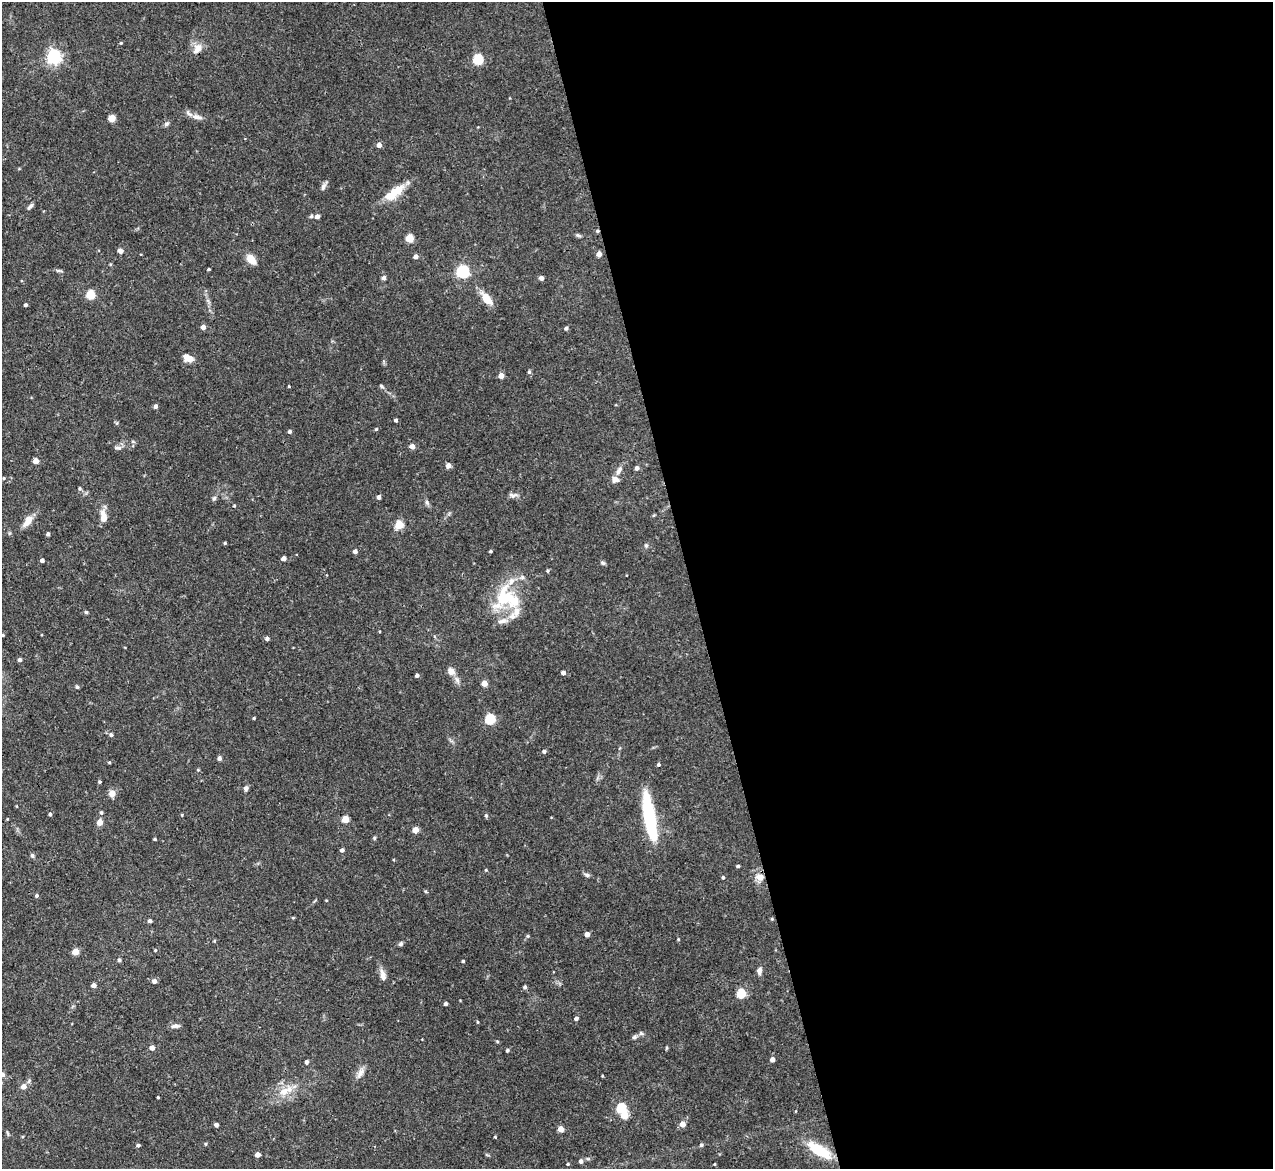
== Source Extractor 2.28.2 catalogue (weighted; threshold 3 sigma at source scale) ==
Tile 8 of 4 x 4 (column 4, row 2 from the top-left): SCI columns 3814-5084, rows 2593-3759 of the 5085 x 5067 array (HDU 1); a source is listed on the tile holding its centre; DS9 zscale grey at full resolution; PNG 1275 x 1171 px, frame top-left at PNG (2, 2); no overlay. Shown black and unused: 46% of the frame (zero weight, under 3 of 4 exposures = <1% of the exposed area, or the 3 px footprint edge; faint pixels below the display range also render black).
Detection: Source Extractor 2.28.2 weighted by HDU 2 'WHT'; one run over the whole footprint, this tile lists its part. Background 0.0807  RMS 0.0035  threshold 0.0159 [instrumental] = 3 sigma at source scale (4.5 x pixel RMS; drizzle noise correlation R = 1.50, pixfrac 1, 0.05/0.05 arcsec/px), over >= 5 px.
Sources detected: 158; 3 inside a brighter object's white glare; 1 cosmic-ray / hot-pixel residue — not listed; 3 inside a brighter listed object's ellipse — not listed separately; the other 151 listed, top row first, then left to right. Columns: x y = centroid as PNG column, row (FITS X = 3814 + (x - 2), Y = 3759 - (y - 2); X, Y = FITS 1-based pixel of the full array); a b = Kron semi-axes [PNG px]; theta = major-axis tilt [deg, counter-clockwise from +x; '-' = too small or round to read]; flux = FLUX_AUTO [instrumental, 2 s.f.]
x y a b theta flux
121 43 4 4 - 0.33
198 49 15 9 50 3
54 57 6 6 - 86
478 59 5 5 - 27
197 117 16 7 -12 2.2
112 118 5 4 - 8.3
167 124 7 5 22 0.74
379 145 4 4 - 2.3
323 187 11 5 65 1.1
394 192 28 11 37 7.3
30 207 11 4 47 0.96
311 216 4 4 - 0.62
317 216 4 4 - 1.4
409 238 5 5 - 12
120 251 6 5 - 1.3
599 254 4 4 - 2.5
416 257 4 4 - 1.8
251 259 8 6 -49 5.6
110 264 4 4 - 0.33
209 269 3 3 - 0.37
59 270 10 4 -11 0.63
463 272 5 5 - 55
384 278 5 4 - 1.1
541 278 4 4 - 1.6
91 295 5 5 - 16
486 299 18 9 -50 4.4
26 305 3 3 - 0.68
203 327 4 4 - 1.9
566 328 4 4 - 0.77
188 358 12 8 -23 2.7
529 372 5 4 - 0.71
501 376 4 4 - 3.2
381 386 7 4 -37 0.54
156 406 4 4 - 1.1
395 420 4 4 - 0.58
376 429 4 4 - 0.41
290 431 4 4 - 0.83
412 446 5 5 - 1.9
118 448 9 5 -5 0.97
36 461 4 4 - 3.6
448 466 4 4 - 2.2
637 468 4 4 - 1.3
619 470 13 6 58 1.7
4 478 4 4 - 0.4
615 480 9 8 - 1.8
80 489 5 5 - 0.55
513 495 12 6 -1 1.3
379 497 4 4 - 1.2
214 498 6 5 - 0.64
427 502 8 5 -63 0.82
234 506 5 3 - 0.28
103 516 15 7 -84 3.5
27 521 15 7 54 3.7
399 525 5 5 - 13
48 534 4 3 - 0.94
225 543 4 3 - 0.38
646 545 6 5 - 0.59
355 551 4 4 - 1.4
490 551 3 3 - 0.47
283 558 4 4 - 2
42 560 4 4 - 1.3
603 563 8 4 -36 0.58
548 571 5 3 - 0.37
522 577 6 5 - 0.78
502 599 37 14 80 13
516 611 14 9 72 2.7
86 612 5 4 - 0.55
3 635 4 3 - 0.42
267 638 4 4 - 0.98
20 660 4 4 - 1
451 671 10 9 - 1.9
563 673 4 4 - 1.3
417 675 4 3 - 0.9
457 680 10 6 -69 1.3
484 683 4 4 - 4
77 687 4 4 - 0.61
254 718 3 3 - 0.4
490 719 5 5 - 25
111 735 6 5 - 0.78
544 751 4 4 - 1
219 758 4 4 - 1.2
109 762 4 3 - 0.37
659 764 4 4 - 0.55
198 770 5 3 - 0.33
100 782 4 4 - 0.51
246 788 6 5 - 0.98
112 793 7 6 - 2.6
101 813 4 4 - 0.54
50 814 4 3 - 0.61
182 815 4 3 - 0.27
486 815 5 4 - 0.57
649 817 51 10 -80 27
345 819 5 4 - 7.1
99 822 4 4 - 4.3
415 830 5 4 - 4.1
374 838 5 5 - 0.44
155 839 4 3 - 0.4
342 850 4 4 - 0.88
32 855 6 5 - 0.73
738 866 3 3 - 0.58
486 870 4 4 - 0.35
587 875 7 5 -22 0.76
723 877 4 3 - 0.49
760 877 10 8 -12 2.7
37 895 4 4 - 0.63
326 900 4 3 - 0.27
772 919 4 3 - 0.34
150 921 4 4 - 0.95
587 934 4 4 - 2.3
528 936 5 4 - 0.44
678 939 5 3 - 0.31
401 944 5 5 - 0.7
155 950 4 4 - 0.33
75 952 4 4 - 6.3
119 960 5 4 - 0.68
463 961 3 3 - 0.49
759 971 8 6 82 1.5
383 975 16 7 -76 2.1
154 981 5 4 - 1.5
94 985 4 4 - 1.5
525 987 5 4 - 0.78
741 994 5 5 - 18
446 1004 4 3 - 0.89
576 1018 4 4 - 1.1
478 1022 5 3 - 0.32
175 1026 12 5 3 1.2
634 1037 7 5 18 0.83
497 1041 5 3 - 0.37
152 1048 4 4 - 2.4
666 1048 5 3 - 0.37
507 1050 4 3 - 0.66
772 1060 4 4 - 2
306 1062 4 4 - 0.83
360 1073 16 7 61 2
2 1074 6 6 - 1.4
23 1087 5 5 - 2.5
284 1091 17 11 25 4.9
158 1097 3 2 - 0.38
621 1108 5 5 - 22
682 1124 4 4 - 4.5
216 1125 4 4 - 1.2
561 1129 4 4 - 4.2
495 1137 3 3 - 0.31
206 1144 5 3 - 0.35
138 1145 4 4 - 0.72
701 1145 5 5 - 0.59
819 1151 25 9 -33 13
257 1155 4 4 - 2.3
581 1161 4 4 - 1.2
568 1164 3 3 - 0.41
714 1164 3 3 - 0.29
Overlapping masked pixels (flux is a lower limit): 1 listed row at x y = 760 877
Isophote crosses this tile's border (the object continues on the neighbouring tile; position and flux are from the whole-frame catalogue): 2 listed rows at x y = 3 635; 2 1074